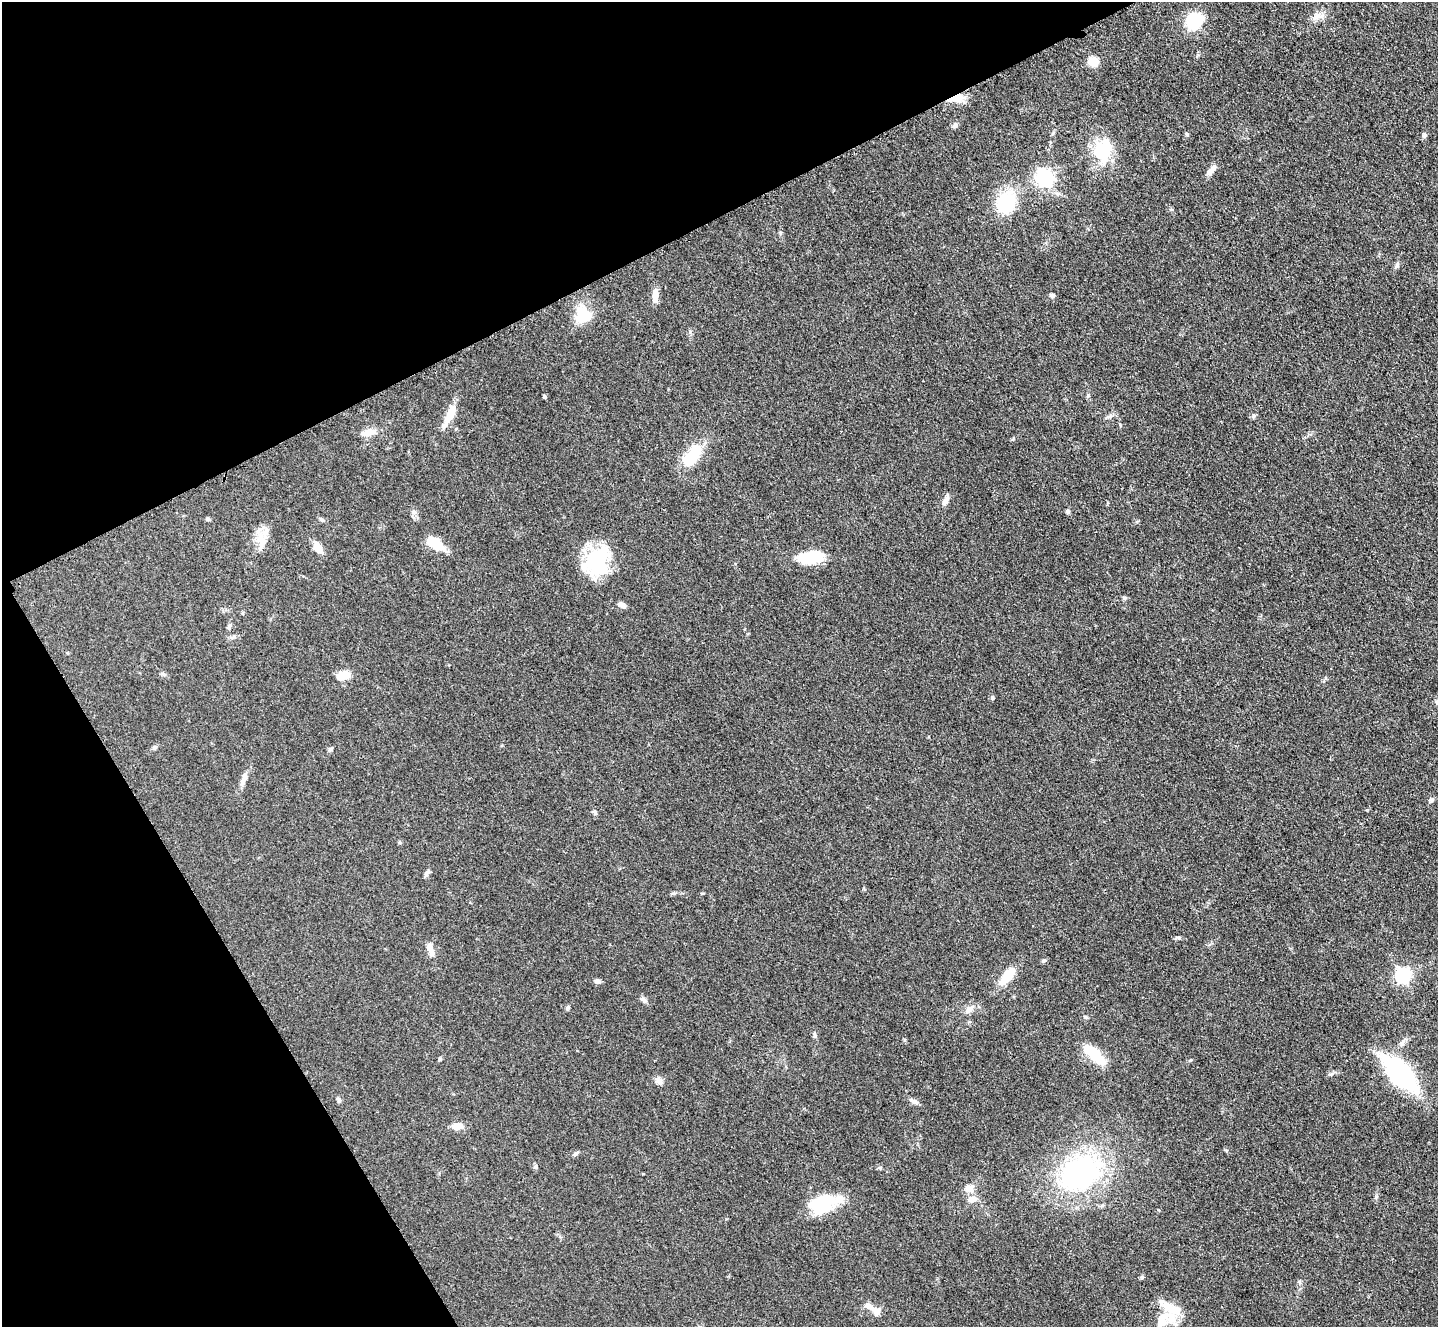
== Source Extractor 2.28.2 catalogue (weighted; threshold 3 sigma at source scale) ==
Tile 5 of 4 x 4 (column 1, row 2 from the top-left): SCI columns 17-1452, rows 2954-4278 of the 5779 x 5770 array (HDU 1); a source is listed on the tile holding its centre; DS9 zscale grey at full resolution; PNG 1440 x 1329 px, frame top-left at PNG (2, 2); no overlay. Shown black and unused: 26% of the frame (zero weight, under 3 of 4 exposures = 2% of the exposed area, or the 3 px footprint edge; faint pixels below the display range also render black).
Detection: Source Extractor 2.28.2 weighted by HDU 2 'WHT'; one run over the whole footprint, this tile lists its part. Background 0.0466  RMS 0.0057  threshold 0.0255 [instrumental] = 3 sigma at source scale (4.5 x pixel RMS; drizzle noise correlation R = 1.50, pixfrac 1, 0.05/0.05 arcsec/px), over >= 5 px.
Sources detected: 74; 2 inside a brighter object's white glare — not listed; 5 inside a brighter listed object's ellipse — not listed separately; the other 67 listed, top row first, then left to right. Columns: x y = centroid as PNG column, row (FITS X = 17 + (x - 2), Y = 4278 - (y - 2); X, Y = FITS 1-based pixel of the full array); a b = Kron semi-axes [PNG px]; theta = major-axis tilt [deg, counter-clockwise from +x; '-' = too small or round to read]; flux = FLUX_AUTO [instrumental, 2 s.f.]
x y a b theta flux
1194 21 17 15 41 21
1093 62 5 5 - 26
957 98 19 8 12 8.4
955 125 7 6 - 1.5
1053 133 6 4 19 0.73
1186 134 6 3 -71 0.68
1424 135 6 5 - 1
1103 152 39 20 -86 22
1211 170 16 6 53 3.5
1045 178 7 7 - 180
1006 203 19 15 64 35
1397 265 8 5 64 1.2
655 295 17 7 87 4.4
1052 295 6 5 - 1.3
584 316 21 17 64 13
1088 396 5 5 - 0.76
545 397 4 4 - 0.9
450 414 25 8 67 9.3
1109 417 10 3 21 1.1
368 432 19 8 12 5.9
693 455 25 10 64 24
946 500 17 6 65 3.1
414 512 7 4 -19 1
1068 512 5 4 - 1.5
208 519 5 4 - 0.93
322 520 6 4 -19 0.85
261 540 17 14 -1 7.4
435 544 19 9 -34 14
318 548 11 8 -48 5.9
810 558 31 14 8 18
597 561 34 26 66 39
622 605 10 6 -32 2.2
229 627 10 5 72 1.3
163 674 6 5 - 0.95
343 675 17 9 12 6.3
992 697 5 5 - 0.76
154 748 6 5 - 1.2
330 749 6 5 - 0.97
243 780 20 6 70 3.5
1432 800 7 5 22 1
427 873 9 5 52 1.5
1178 937 6 4 -18 0.75
430 949 15 7 -75 4
1044 961 6 5 - 0.95
1008 976 22 10 52 12
1402 976 7 6 - 120
597 981 7 6 - 1.8
644 1000 10 6 -38 1.7
568 1008 6 5 - 0.87
969 1009 13 8 44 3.6
815 1035 7 6 - 1.3
1094 1055 32 11 -45 15
439 1059 5 3 - 0.65
1331 1074 9 4 13 1.2
1400 1074 38 17 -48 86
659 1081 11 8 -47 2.5
339 1100 8 5 -79 1.1
914 1101 13 6 -26 2.2
457 1126 11 7 10 5.2
575 1154 7 5 20 1.2
536 1166 6 4 72 0.82
1080 1172 43 32 32 96
969 1188 11 9 -17 4
972 1199 9 7 13 4.5
822 1204 30 20 22 24
869 1307 18 8 -29 5.2
1163 1319 38 16 46 13
Overlapping masked pixels (flux is a lower limit): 1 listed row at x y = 957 98
Unlisted compact peaks at least as high as the median listed source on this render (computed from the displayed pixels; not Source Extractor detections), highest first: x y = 1124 598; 1376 1197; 880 1168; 1013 439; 1142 1277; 1253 416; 1316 17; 1085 1017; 1190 1060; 673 893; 905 1040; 690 332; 595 813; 1226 1150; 1198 55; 1299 1281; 780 233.